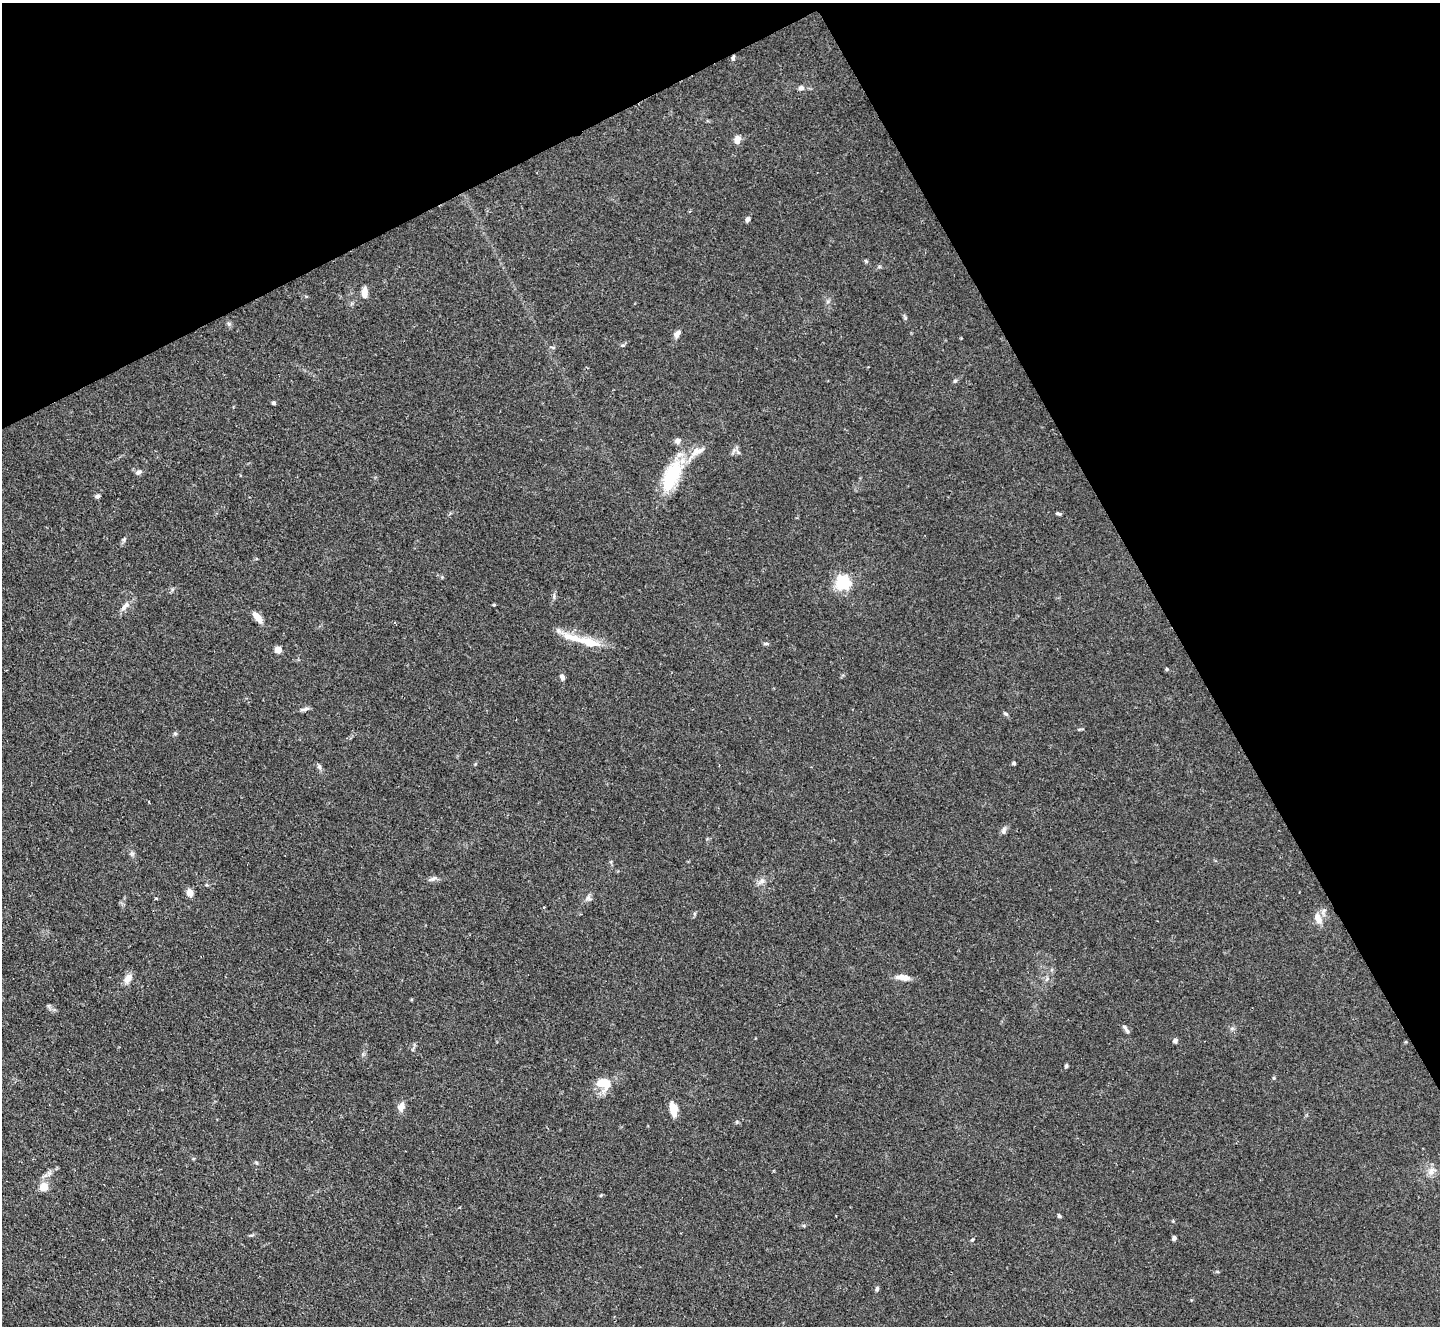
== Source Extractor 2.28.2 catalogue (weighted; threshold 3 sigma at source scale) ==
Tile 3 of 4 x 4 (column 3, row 1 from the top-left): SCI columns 2875-4312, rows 4268-5591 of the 5755 x 5746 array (HDU 1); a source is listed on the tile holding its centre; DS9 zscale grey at full resolution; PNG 1442 x 1328 px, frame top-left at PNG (2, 3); no overlay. Shown black and unused: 27% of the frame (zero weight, under 2 of 3 exposures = <1% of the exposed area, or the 3 px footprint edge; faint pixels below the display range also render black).
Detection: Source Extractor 2.28.2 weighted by HDU 2 'WHT'; one run over the whole footprint, this tile lists its part. Background 0.105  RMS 0.0057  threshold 0.0256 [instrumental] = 3 sigma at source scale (4.5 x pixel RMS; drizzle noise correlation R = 1.50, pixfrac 1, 0.05/0.05 arcsec/px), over >= 5 px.
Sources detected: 57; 1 inside a brighter object's white glare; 2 cosmic-ray / hot-pixel residue — not listed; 3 inside a brighter listed object's ellipse — not listed separately; the other 51 listed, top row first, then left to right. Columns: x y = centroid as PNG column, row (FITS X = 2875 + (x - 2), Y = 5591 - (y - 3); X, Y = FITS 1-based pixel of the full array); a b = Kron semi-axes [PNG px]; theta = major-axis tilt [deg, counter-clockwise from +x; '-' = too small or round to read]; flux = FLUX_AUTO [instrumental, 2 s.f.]
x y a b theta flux
801 88 8 6 0 1.7
737 140 8 6 75 4.8
747 219 6 5 - 1.6
866 261 6 4 -34 0.76
364 292 13 6 87 3.7
677 334 10 6 66 2.7
623 345 6 4 18 0.73
955 381 5 4 - 0.87
274 403 4 4 - 1.3
138 472 8 6 38 1.8
673 475 39 22 65 30
97 496 7 5 17 1.1
1058 513 7 3 -21 0.99
124 539 7 5 79 0.99
843 583 6 6 - 130
126 605 14 6 47 3.1
494 605 4 3 - 0.54
257 617 13 7 -52 5.2
589 642 29 9 -15 14
766 644 6 4 19 0.84
278 650 5 5 - 9.9
1167 669 4 4 - 0.71
562 677 8 5 -68 1.9
306 709 9 6 9 1.8
1006 714 7 3 -35 0.89
175 733 6 4 -1 0.82
1014 763 4 3 - 1.3
319 767 7 5 -88 1.4
1004 830 11 5 76 1.7
433 878 11 6 27 1.9
761 881 12 5 40 2.2
190 893 9 7 -75 3.5
156 898 4 3 - 0.53
588 898 9 7 -1 1.8
1318 919 17 9 -66 4.8
903 977 17 7 -7 5
128 978 14 8 59 4
1047 979 7 4 71 0.97
1125 1027 10 6 -46 1.7
1175 1041 5 5 - 1.5
1066 1066 5 4 - 0.94
604 1084 17 12 -13 11
401 1107 11 7 73 3.7
674 1109 15 8 -78 7.7
1431 1171 11 8 48 3.7
43 1187 5 5 - 19
601 1195 5 4 - 0.6
1059 1216 5 4 - 0.92
1174 1238 5 4 - 1.2
972 1240 4 4 - 0.6
877 1289 7 4 82 1.2
Unlisted compact peaks at least as high as the median listed source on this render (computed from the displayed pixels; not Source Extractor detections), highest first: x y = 229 324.